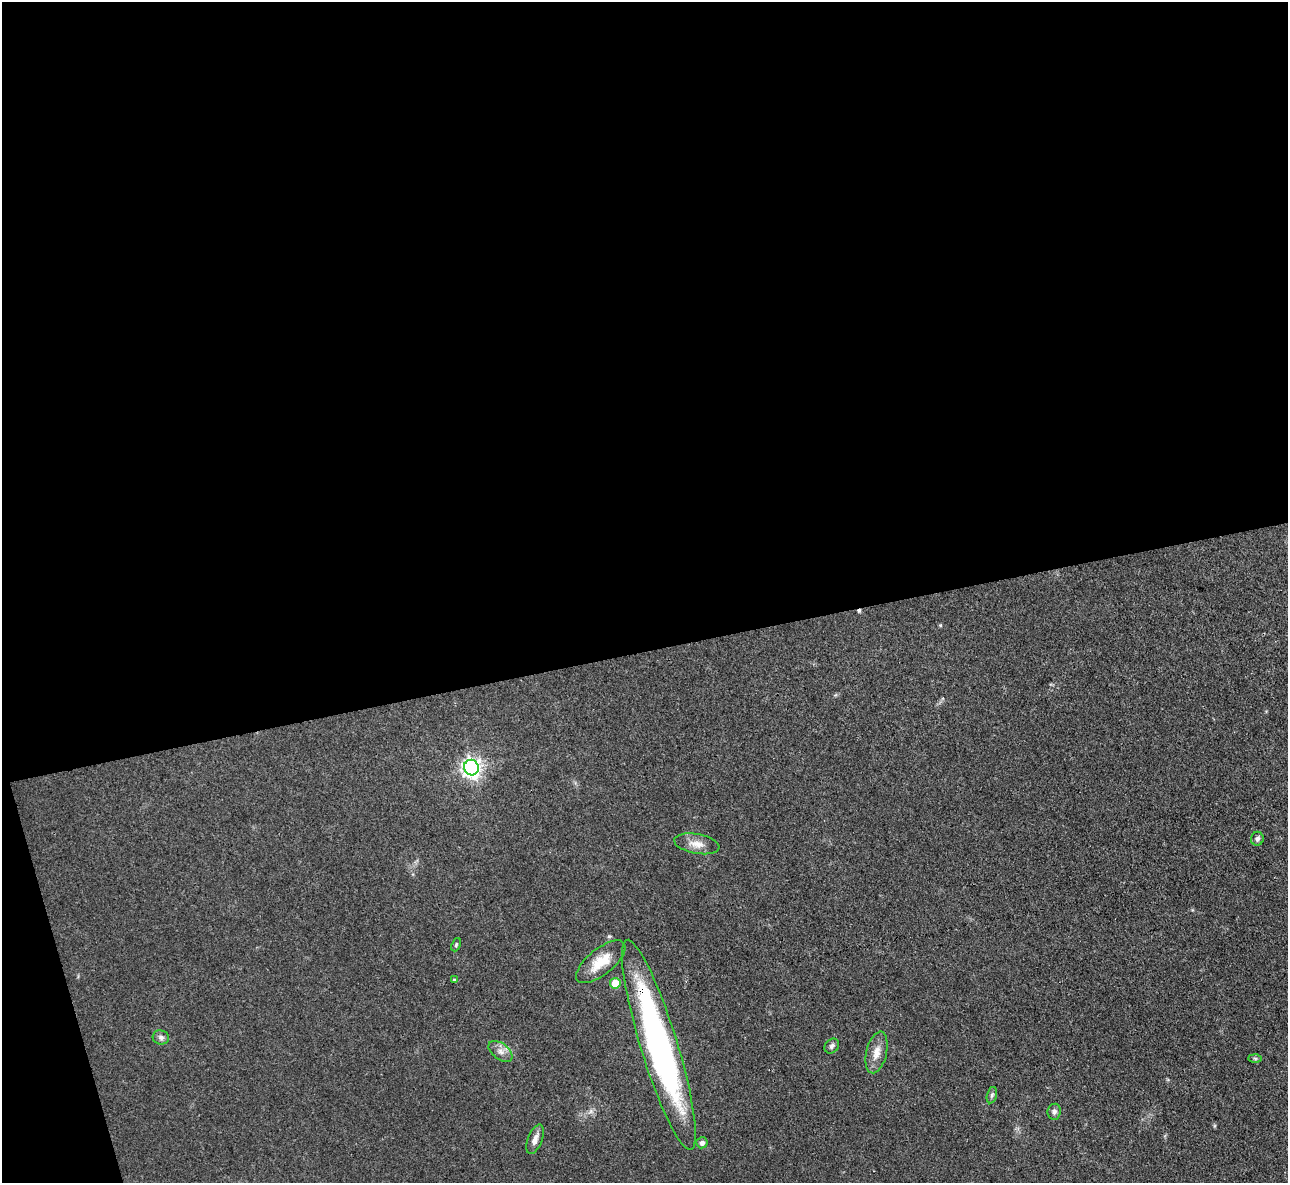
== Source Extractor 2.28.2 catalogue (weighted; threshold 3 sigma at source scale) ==
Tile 1 of 4 x 4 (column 1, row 1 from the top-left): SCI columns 1-1286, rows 3685-4865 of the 5146 x 5128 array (HDU 1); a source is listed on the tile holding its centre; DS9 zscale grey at full resolution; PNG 1290 x 1185 px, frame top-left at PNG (2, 2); each listed source drawn as its Kron ellipse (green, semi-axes under 4 px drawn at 4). Shown black and unused: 57% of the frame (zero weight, under 3 of 4 exposures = <1% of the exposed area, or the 3 px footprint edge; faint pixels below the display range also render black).
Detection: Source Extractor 2.28.2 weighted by HDU 2 'WHT'; one run over the whole footprint, this tile lists its part. Background 0.0978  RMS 0.0066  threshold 0.0297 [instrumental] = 3 sigma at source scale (4.5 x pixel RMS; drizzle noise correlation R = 1.50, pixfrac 1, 0.05/0.05 arcsec/px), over >= 5 px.
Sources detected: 18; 1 cosmic-ray / hot-pixel residue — neither listed nor drawn; the other 17 listed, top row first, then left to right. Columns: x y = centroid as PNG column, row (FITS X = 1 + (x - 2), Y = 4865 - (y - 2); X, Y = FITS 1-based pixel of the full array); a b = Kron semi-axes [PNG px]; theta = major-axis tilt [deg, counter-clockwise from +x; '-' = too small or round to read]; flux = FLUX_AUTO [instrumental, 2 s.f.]
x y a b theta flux
471 768 8 7 - 330
1257 839 7 6 - 2.4
697 844 23 9 -10 7.3
456 945 7 4 67 0.94
601 962 30 13 39 15
454 980 4 4 - 0.81
615 983 5 5 - 14
161 1037 8 7 - 2.5
659 1045 110 18 -73 220
832 1046 8 6 47 2
500 1051 14 8 -38 4.3
876 1052 21 10 77 7.6
1255 1058 6 4 -1 1.1
992 1095 8 5 76 1.5
1054 1112 8 6 83 2.2
535 1139 15 7 68 4.7
702 1143 6 5 - 2.7
Overlapping masked pixels (flux is a lower limit): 1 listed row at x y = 659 1045